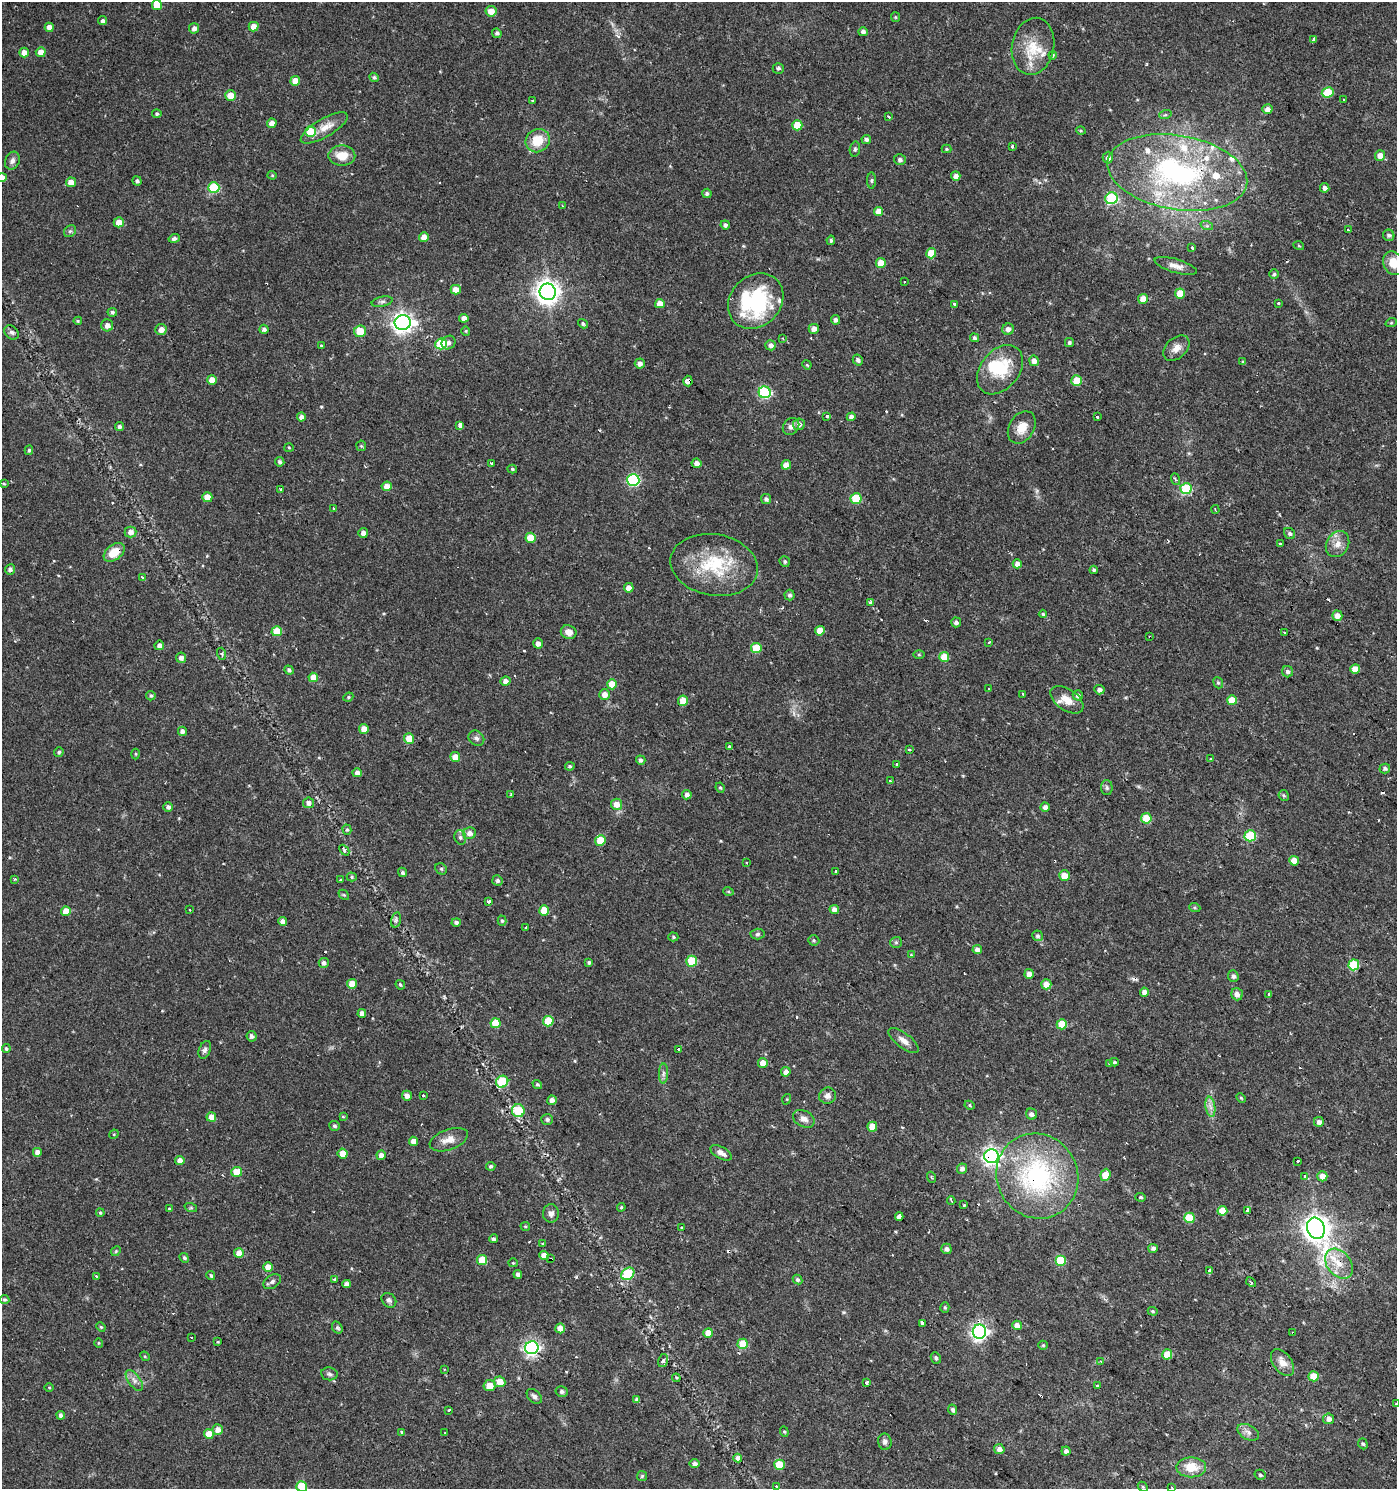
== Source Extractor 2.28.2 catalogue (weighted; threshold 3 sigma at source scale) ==
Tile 6 of 4 x 4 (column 2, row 2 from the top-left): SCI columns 1570-2964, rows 2980-4466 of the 5999 x 5954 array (HDU 1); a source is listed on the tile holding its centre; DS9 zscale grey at full resolution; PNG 1399 x 1491 px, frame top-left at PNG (2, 2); each listed source drawn as its Kron ellipse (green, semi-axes under 4 px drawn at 4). Shown black and unused: <1% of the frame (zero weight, under 2 of 3 exposures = <1% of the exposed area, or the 3 px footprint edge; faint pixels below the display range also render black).
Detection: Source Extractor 2.28.2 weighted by HDU 2 'WHT'; one run over the whole footprint, this tile lists its part. Background 0.0337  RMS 0.0035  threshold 0.0159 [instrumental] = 3 sigma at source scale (4.5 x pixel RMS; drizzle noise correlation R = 1.50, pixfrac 1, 0.0396/0.0396 arcsec/px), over >= 5 px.
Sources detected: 456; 1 too faint to see at this stretch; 27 cosmic-ray / hot-pixel residue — neither listed nor drawn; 13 inside a brighter listed object's ellipse — not listed separately; the other 415 listed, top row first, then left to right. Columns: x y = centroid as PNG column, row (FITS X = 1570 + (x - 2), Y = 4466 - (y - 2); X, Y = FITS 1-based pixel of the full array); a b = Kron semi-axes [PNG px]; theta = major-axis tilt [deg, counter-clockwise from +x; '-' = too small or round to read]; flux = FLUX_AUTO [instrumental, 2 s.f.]
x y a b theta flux
157 5 5 5 - 6.5
491 11 5 5 - 3.6
895 17 5 4 - 0.37
103 21 4 4 - 0.87
49 27 4 4 - 2.3
254 27 5 4 - 3.1
194 28 5 5 - 1.4
863 32 4 4 - 1.1
497 33 5 4 - 0.8
1314 39 4 3 - 5.5
1033 46 29 21 79 11
24 52 5 5 - 2.2
41 52 5 5 - 3
1053 55 4 3 - 0.37
778 68 5 5 - 0.74
374 77 5 4 - 0.64
295 81 5 4 - 3.8
1328 92 6 5 - 13
230 96 5 5 - 4.3
1344 99 3 3 - 1.3
533 101 3 2 - 0.47
1267 109 5 5 - 1.9
157 114 4 4 - 0.7
1165 115 6 4 18 0.54
888 117 3 3 - 1
272 123 5 4 - 2.3
797 125 5 5 - 7.4
324 128 26 9 30 4.8
1081 131 5 3 - 0.4
310 132 5 5 - 13
866 139 5 4 - 1.1
538 141 12 11 - 8
1012 146 3 3 - 0.5
855 149 7 5 80 0.71
946 149 5 4 - 0.4
1380 155 5 5 - 2.9
342 156 13 10 0 5.6
1108 158 6 5 - 1.5
900 160 6 5 - 0.9
12 161 9 7 69 1.4
1177 173 71 37 -10 79
272 175 4 4 - 0.36
956 176 4 4 - 1.8
2 178 5 4 - 2.6
871 180 8 4 90 0.56
137 181 5 4 - 0.84
71 182 5 5 - 3.5
214 188 5 5 - 21
1325 188 5 4 - 1.5
707 193 4 4 - 0.75
1111 198 6 6 - 29
562 205 4 2 - 0.36
879 211 4 4 - 3.2
119 222 5 5 - 4.1
725 225 4 4 - 1
1207 226 6 4 -18 0.64
1348 230 3 2 - 0.31
70 231 6 5 - 0.72
1389 235 6 5 - 0.88
424 237 5 4 - 3.1
174 238 6 4 16 1.2
831 240 5 3 - 0.58
1299 246 5 3 - 0.33
1192 247 3 2 - 0.48
931 253 5 5 - 6.5
881 263 5 5 - 5.9
1394 263 12 10 -61 6
1176 266 22 7 -16 2.6
1274 274 5 4 - 0.54
905 282 3 3 - 0.55
456 290 5 5 - 3.3
548 292 8 8 - 280
1180 293 5 5 - 6.9
1143 299 5 5 - 4.1
756 301 30 25 46 38
382 302 10 5 12 0.95
1278 303 3 3 - 0.89
660 304 5 4 - 3.5
954 304 4 3 - 1.5
112 312 5 4 - 0.82
464 318 4 4 - 2.3
836 320 5 4 - 1.2
78 321 4 4 - 0.37
403 323 8 7 - 200
1391 323 5 3 - 0.36
583 324 5 4 - 0.7
107 325 6 6 - 2.1
264 329 4 4 - 1.1
814 329 5 5 - 1.8
1008 329 6 5 - 1.5
161 330 6 5 - 2.2
360 331 6 6 - 7
466 331 4 4 - 0.39
12 332 8 6 -43 1
783 338 3 2 - 0.35
974 338 5 4 - 0.83
448 342 7 6 - 1.3
1069 342 4 4 - 0.68
441 344 6 5 - 16
771 345 5 5 - 1.5
321 346 3 3 - 0.32
1176 348 15 10 42 2.9
858 360 6 5 - 1.1
1034 361 5 5 - 2.3
1243 362 4 4 - 0.46
640 364 5 5 - 1.8
807 365 5 4 - 0.34
1000 370 27 19 51 16
212 380 5 5 - 3.5
688 381 5 4 - 11
1077 381 5 5 - 9.8
765 392 6 6 - 39
827 416 3 3 - 1.1
301 417 4 4 - 1.5
851 417 4 4 - 1.5
1097 417 3 3 - 1.1
799 424 6 6 - 1.7
460 425 4 3 - 6.5
791 426 9 7 52 1.6
119 427 4 4 - 0.91
1022 427 17 12 57 5.1
361 446 5 5 - 0.41
289 447 5 3 - 0.33
29 450 5 4 - 0.53
280 462 5 4 - 0.81
491 463 3 3 - 0.59
697 463 5 5 - 1.9
786 465 5 4 - 3
512 469 5 4 - 0.57
1175 479 6 3 -70 0.47
633 480 6 6 - 45
4 483 3 3 - 0.41
387 486 5 5 - 3.2
280 489 3 3 - 0.63
1186 489 5 5 - 22
207 497 5 5 - 5.3
766 499 5 5 - 0.95
856 499 5 5 - 13
333 509 4 3 - 2.3
1215 509 4 2 - 0.6
130 532 6 5 - 1.7
363 533 5 4 - 1.6
1290 533 6 5 - 0.76
531 538 5 5 - 6.5
1280 544 3 3 - 2.5
1337 544 13 11 57 3.2
114 552 12 7 36 5.9
785 562 5 5 - 0.71
1017 564 5 4 - 2.3
714 565 44 30 -10 24
10 569 5 5 - 0.97
1094 570 4 3 - 0.55
142 577 4 3 - 0.71
629 588 5 4 - 2.3
789 595 5 5 - 0.94
871 603 4 3 - 1.8
1043 614 4 4 - 0.49
1337 616 5 5 - 2.5
956 622 5 5 - 0.85
277 631 5 5 - 7.9
820 631 5 4 - 4.3
569 632 8 7 - 2.7
1284 632 3 3 - 1
1150 637 3 3 - 0.69
989 642 3 3 - 0.56
538 643 5 4 - 1.8
159 645 5 4 - 1.5
756 648 5 5 - 12
222 654 6 4 -72 0.47
919 655 6 4 0 0.44
944 657 5 5 - 6.3
181 658 5 5 - 1.7
1355 669 5 4 - 4.6
289 670 5 4 - 0.83
1288 672 6 5 - 0.96
313 677 5 4 - 4.3
505 681 5 4 - 1.8
1218 683 6 4 -67 0.56
612 684 5 5 - 6.1
988 689 3 2 - 0.37
1099 690 5 4 - 1.3
605 694 5 5 - 2.7
1023 694 3 3 - 1
1078 695 5 5 - 1.3
151 696 5 4 - 0.69
348 697 5 4 - 0.5
1067 700 19 10 -35 4.3
1232 700 5 5 - 6.9
683 701 5 5 - 5.3
364 729 5 4 - 2.7
182 731 4 4 - 1.5
409 738 5 5 - 5.6
476 738 8 7 - 1.2
730 747 4 3 - 2.6
909 750 3 3 - 0.45
59 752 5 4 - 0.64
136 754 5 3 - 0.38
455 757 5 5 - 3.7
1210 758 4 3 - 0.3
641 760 5 4 - 0.94
897 765 3 3 - 7.5
570 766 5 4 - 0.61
1385 768 5 5 - 0.75
357 773 4 4 - 1.8
890 781 3 3 - 2
720 788 5 4 - 0.5
1107 788 7 5 -88 0.78
511 794 3 3 - 0.44
687 795 5 4 - 1.3
1284 795 5 5 - 0.54
308 803 5 5 - 1.5
617 804 5 5 - 3.2
168 807 5 5 - 1.1
1045 807 4 4 - 1.6
1146 818 5 5 - 8.3
347 830 5 4 - 0.62
469 833 6 6 - 1.9
1250 836 6 5 - 19
460 837 7 5 -75 0.83
600 840 5 5 - 8.7
344 850 6 4 -47 0.57
1294 861 5 5 - 4.8
746 863 3 2 - 0.29
441 869 6 5 - 0.58
835 871 3 3 - 2.1
402 872 5 4 - 0.71
1064 875 5 5 - 3.8
352 877 5 4 - 0.52
15 879 3 3 - 0.53
341 880 4 3 - 0.34
497 881 5 5 - 0.8
728 891 5 3 - 0.35
344 895 6 4 -43 0.45
488 901 4 3 - 2.7
1195 908 6 4 -19 0.48
834 909 5 4 - 1.7
190 910 2 2 - 0.29
544 910 5 5 - 6.1
66 911 5 4 - 4.8
396 920 7 4 75 0.72
283 921 4 4 - 1.9
502 921 5 4 - 0.49
456 922 5 4 - 0.95
526 927 4 3 - 1
758 934 7 5 4 0.73
1037 936 5 5 - 0.67
673 937 5 4 - 0.52
814 940 6 5 - 0.57
896 942 6 5 - 0.6
977 950 5 4 - 1.6
911 955 4 4 - 0.35
692 961 5 5 - 12
589 962 3 3 - 0.63
324 963 5 5 - 0.99
1354 965 5 5 - 19
1029 974 5 4 - 3.2
1233 976 6 5 - 1
352 984 5 5 - 4.4
1046 984 5 5 - 3.2
400 985 5 4 - 0.5
1144 992 4 4 - 2
1237 994 6 5 - 1.6
1269 995 3 3 - 3.5
362 1013 4 4 - 1.7
548 1021 5 5 - 11
496 1023 5 5 - 7.9
1062 1024 5 5 - 9.9
252 1036 5 5 - 1
904 1041 18 7 -37 2.6
6 1049 4 4 - 0.74
678 1049 3 3 - 6.5
205 1050 9 6 68 1.1
1114 1062 4 3 - 0.56
763 1063 5 5 - 2.9
1109 1063 3 2 - 0.38
786 1072 5 4 - 2
663 1073 10 4 89 1.1
502 1082 6 5 - 13
537 1084 5 4 - 0.49
423 1095 3 3 - 1
407 1096 5 5 - 1.5
827 1096 8 8 - 1.8
1241 1098 5 3 - 0.4
787 1099 5 3 - 0.33
552 1100 5 4 - 1.7
970 1105 5 4 - 0.44
1210 1107 10 5 -81 1.6
518 1111 6 6 - 10
1031 1114 6 5 - 1.3
343 1116 4 3 - 0.36
211 1117 5 5 - 3.8
804 1119 11 8 -28 2.1
547 1120 6 5 - 0.86
1319 1122 5 5 - 1.6
334 1126 5 5 - 0.72
872 1127 5 5 - 5.7
114 1134 5 4 - 0.38
449 1140 20 10 20 3.6
413 1141 4 4 - 2.3
37 1152 5 5 - 2.2
721 1153 12 6 -30 2
343 1154 5 5 - 3.8
381 1155 5 4 - 1.9
991 1156 7 7 - 130
180 1161 4 4 - 2.4
1298 1161 3 3 - 0.56
491 1166 4 4 - 0.67
962 1169 5 5 - 1.6
237 1172 5 5 - 6.3
1105 1175 6 5 - 6.4
1037 1176 43 40 -61 55
1305 1176 3 3 - 1.5
1322 1176 5 5 - 3.3
931 1177 5 3 - 0.41
1141 1197 5 4 - 0.51
951 1200 4 2 - 0.44
964 1205 3 3 - 0.51
621 1207 4 4 - 0.41
191 1208 6 4 -18 0.56
169 1209 4 4 - 0.41
1247 1210 4 3 - 3.6
1222 1211 5 5 - 6.8
100 1213 4 3 - 0.44
551 1213 9 8 - 1.5
899 1216 4 3 - 68
1189 1218 5 5 - 11
525 1226 4 4 - 0.41
682 1228 4 3 - 2.1
1316 1228 11 8 -72 400
493 1239 4 4 - 0.8
542 1244 3 3 - 1.7
1153 1248 5 4 - 0.9
946 1249 5 5 - 1.2
116 1251 5 4 - 0.44
239 1253 5 5 - 4.2
544 1256 5 4 - 3.1
184 1258 5 4 - 0.62
551 1259 4 3 - 2.3
482 1260 5 5 - 7.6
1060 1261 5 5 - 14
513 1263 4 4 - 0.38
1339 1264 16 12 -52 6.2
268 1267 4 4 - 3.9
1210 1271 4 3 - 2
518 1274 4 4 - 1.1
628 1274 7 5 40 18
97 1276 3 3 - 1.4
211 1276 5 4 - 0.59
335 1280 4 4 - 0.53
798 1280 5 4 - 0.69
272 1282 9 6 34 1.1
1251 1282 6 3 -46 0.54
347 1284 4 4 - 2
5 1300 5 4 - 0.61
389 1300 8 6 -42 1.1
945 1307 5 4 - 0.49
1153 1311 5 4 - 0.45
922 1323 3 3 - 96
1017 1325 5 4 - 1.9
101 1327 5 4 - 0.43
337 1328 6 5 - 0.61
560 1328 5 5 - 3.6
979 1332 7 6 - 130
708 1333 5 4 - 4.2
1293 1333 3 3 - 0.55
191 1337 3 2 - 0.35
218 1342 4 3 - 0.3
99 1343 5 4 - 0.42
743 1344 5 5 - 9.6
1043 1345 5 4 - 0.44
532 1348 7 6 - 100
1167 1354 5 5 - 8.4
145 1356 5 4 - 0.41
936 1358 6 5 - 0.74
663 1361 6 5 - 0.75
1101 1361 3 3 - 0.79
1282 1362 15 9 -54 3.1
444 1369 2 2 - 0.31
329 1374 8 6 -8 0.95
1314 1376 5 5 - 7.8
676 1378 4 4 - 0.48
134 1380 12 6 -54 1.8
500 1382 5 5 - 4.1
866 1383 4 4 - 1.8
489 1386 6 5 - 4.5
1097 1386 3 3 - 2.4
49 1388 5 3 - 0.34
562 1392 6 5 - 0.96
534 1396 9 6 -44 1.1
637 1399 4 3 - 1.1
1396 1404 3 3 - 0.66
449 1410 3 2 - 0.35
953 1410 5 4 - 0.91
61 1415 4 4 - 1.2
1329 1419 5 5 - 1.9
218 1430 5 5 - 2.6
401 1432 3 3 - 1
784 1432 5 4 - 0.48
1248 1432 11 7 -29 1.7
445 1433 3 2 - 0.54
209 1434 5 5 - 4.9
885 1442 8 6 -81 1.2
1363 1444 6 4 -71 0.58
999 1449 5 5 - 1.7
1066 1451 4 4 - 1.2
738 1458 4 4 - 3.1
695 1464 5 4 - 1.5
779 1465 5 5 - 9.4
1191 1467 15 10 -1 6.8
1260 1475 6 5 - 0.61
642 1476 5 5 - 0.52
302 1486 5 5 - 14
777 1487 3 3 - 4
1143 1487 5 4 - 0.4
1172 1487 3 2 - 0.36
Overlapping masked pixels (flux is a lower limit): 14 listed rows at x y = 1177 173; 756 301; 688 381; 1186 489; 114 552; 714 565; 1150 637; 991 1156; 1037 1176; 1316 1228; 551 1259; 1339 1264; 979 1332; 1293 1333
Isophote crosses this tile's border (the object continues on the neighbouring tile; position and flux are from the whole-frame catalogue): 5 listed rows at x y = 157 5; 2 178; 1394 263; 1396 1404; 302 1486